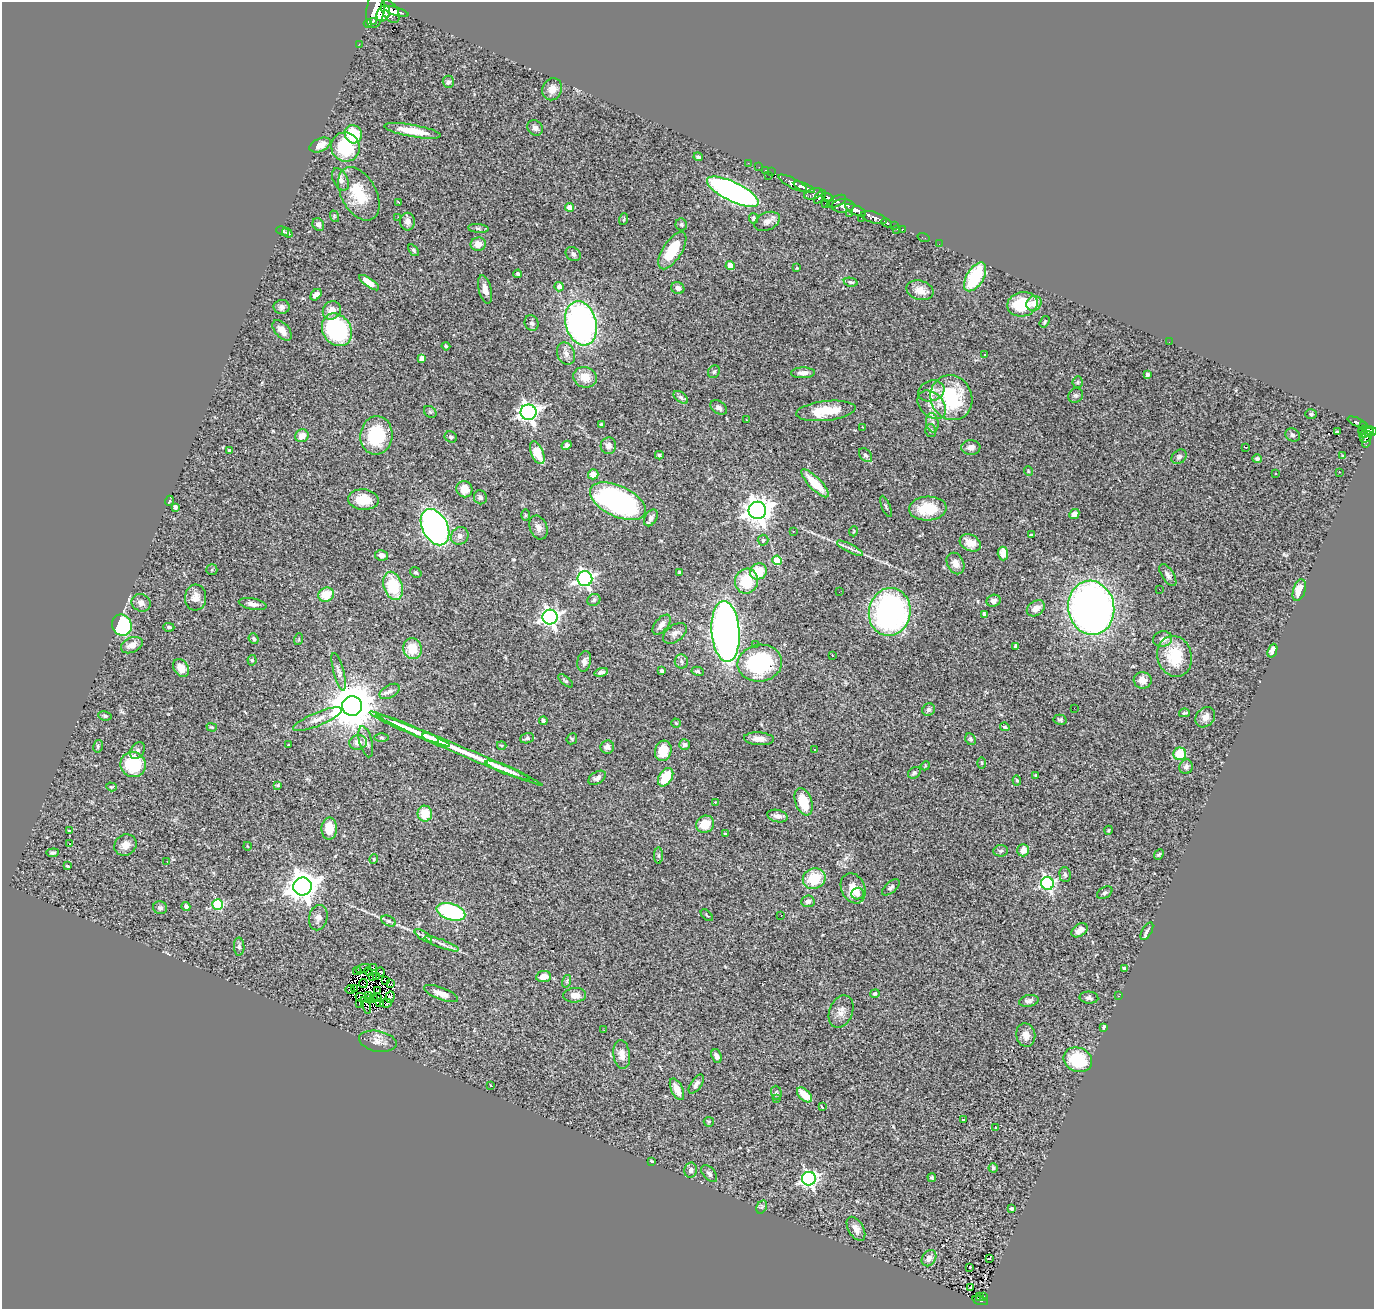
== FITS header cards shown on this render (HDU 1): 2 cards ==
NAXIS1  =                 1372
NAXIS2  =                 1307

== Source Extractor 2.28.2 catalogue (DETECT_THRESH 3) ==
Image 1372 x 1307 px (HDU 1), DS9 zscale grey, 1 PNG px = 1 image px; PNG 1376 x 1311 px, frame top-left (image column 1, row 1307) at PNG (2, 2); each listed source drawn as its Kron ellipse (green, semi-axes under 4 px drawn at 4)
Background 0.724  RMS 0.046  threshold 0.138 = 3 sigma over >= 5 px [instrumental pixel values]
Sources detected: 365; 9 with non-positive FLUX_AUTO (blend fragments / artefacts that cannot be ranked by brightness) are neither listed nor drawn; the other 356 listed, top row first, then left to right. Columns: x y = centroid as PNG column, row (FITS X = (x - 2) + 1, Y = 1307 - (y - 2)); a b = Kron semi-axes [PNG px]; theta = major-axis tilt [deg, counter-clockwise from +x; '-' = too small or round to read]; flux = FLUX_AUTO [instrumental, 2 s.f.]
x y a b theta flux
375 9 19 9 81 2000
390 12 12 7 -59 1400
396 12 12 4 -17 670
383 14 8 6 61 830
373 21 4 3 - 110
368 24 4 3 - 110
359 44 2 2 - 11
448 82 6 6 - 6.9
552 89 11 9 66 28
535 128 8 7 - 14
412 131 29 6 -10 73
353 134 9 8 - 120
320 145 11 6 24 33
345 147 15 14 - 160
698 157 4 3 - 6.1
748 163 2 2 - 9.7
759 167 2 2 - 8.6
765 170 3 2 - 27
771 172 2 2 - 8
769 175 3 2 - 11
340 179 12 7 -62 17
793 183 16 5 -27 730
804 187 11 4 -23 810
733 192 28 9 -26 1100
359 194 29 17 -61 120
814 194 10 5 14 200
820 197 8 3 52 280
828 197 6 4 -15 350
836 201 10 5 26 230
399 202 4 2 - 3.5
825 203 3 2 - 2.6
843 206 11 6 2 480
570 207 4 4 - 22
856 210 11 4 -24 1100
849 214 2 2 - 1.7
334 216 6 3 -72 3.9
398 217 2 2 - 8.4
754 218 5 4 - 8
861 218 3 2 - 38
874 218 13 5 -18 570
624 219 6 3 72 4.1
767 221 13 8 24 19
408 222 9 7 -90 17
886 223 6 4 -28 170
681 224 6 6 - 6.8
318 225 7 5 -61 10
894 225 3 3 - 30
478 228 10 4 -5 6.7
897 229 3 2 - 7.7
903 229 4 3 - 66
283 231 6 4 -21 6.7
287 233 6 4 -38 4.9
923 238 6 2 -18 6.2
478 244 7 6 - 32
939 244 2 2 - 5.8
414 250 7 4 -54 5.5
672 251 21 9 57 110
573 254 8 6 -34 10
730 265 4 4 - 61
797 268 3 3 - 2.7
518 274 4 4 - 5.8
975 277 16 8 58 190
851 282 7 4 -12 5.6
369 283 12 4 -36 40
559 287 5 4 - 16
678 288 7 6 - 13
485 289 14 6 -77 24
920 290 14 9 -17 33
316 295 6 4 49 15
1034 303 8 7 - 28
1022 304 15 12 11 130
281 307 8 7 - 11
332 310 10 8 49 26
1045 322 6 4 58 4.4
532 323 8 6 -69 10
581 323 22 15 -75 1000
282 330 12 7 -48 28
337 330 17 14 -56 410
1169 342 2 2 - 1.5
446 346 4 3 - 4.3
566 354 11 8 -67 18
985 354 3 2 - 15
422 358 4 4 - 23
714 372 6 5 - 6.1
803 373 12 5 1 17
1147 374 3 3 - 12
585 377 12 10 -16 46
1078 382 5 5 - 4.8
931 391 13 10 17 34
1076 395 8 7 - 7.8
681 397 8 5 -37 7.1
951 398 23 20 -66 230
932 405 16 11 -44 37
719 408 9 6 -33 11
826 411 30 10 6 92
430 412 7 5 -44 5.6
528 412 8 7 - 1400
1311 414 6 5 - 4.3
746 420 3 2 - 3.8
1357 422 10 3 -24 97
932 423 10 6 -81 14
601 425 4 3 - 4.7
1363 426 4 3 - 150
863 427 3 2 - 3
931 430 6 5 - 6.2
1363 430 5 3 - 63
1370 431 7 4 -18 220
1337 432 4 3 - 18
1366 433 7 2 19 170
376 435 19 16 85 160
1293 435 7 6 - 8.1
302 436 7 6 - 28
451 437 6 5 - 7.1
1366 437 7 4 40 160
1366 442 6 4 77 50
567 445 5 4 - 14
608 446 8 8 - 15
971 447 9 7 0 16
1246 447 3 2 - 4.6
229 451 3 3 - 3.9
537 453 12 6 -67 58
659 455 4 3 - 4.5
865 455 8 5 -50 7
1343 456 3 3 - 3.3
1179 457 8 6 40 9.2
1257 459 5 4 - 7.8
1028 471 5 3 - 2.5
1339 472 3 2 - 2.4
1275 473 3 3 - 5.9
593 474 5 5 - 30
815 483 18 6 -46 80
464 489 8 8 - 41
480 497 7 6 - 9
363 500 15 10 -4 71
169 501 5 3 - 2.7
618 501 30 15 -25 730
886 506 11 3 -68 4.7
175 507 4 4 - 8.3
928 509 19 12 4 100
757 510 9 8 - 3400
1074 514 5 4 - 15
525 515 6 4 -89 4.1
651 518 9 6 59 11
435 527 19 12 -63 1000
538 528 12 8 -68 17
793 531 3 2 - 4.1
854 531 5 3 - 2.5
1031 535 4 2 - 3.6
460 536 9 8 - 13
763 540 5 5 - 5
970 543 11 8 -27 38
850 548 14 2 -27 8.3
1003 553 7 5 -86 32
382 555 6 5 - 16
777 560 4 4 - 120
955 563 11 8 -65 23
212 570 5 5 - 4.6
758 571 9 7 29 79
416 572 6 5 - 4.6
679 572 3 3 - 4
1168 575 12 6 -57 11
585 579 7 7 - 920
747 581 12 11 - 110
393 586 14 9 -72 130
1159 589 3 2 - 2.8
1299 590 11 6 72 48
839 592 2 2 - 1.6
326 595 8 7 - 77
196 598 13 10 85 28
594 600 7 6 - 7.1
994 601 7 6 - 12
141 603 10 8 -28 17
253 604 14 5 -10 16
1036 608 10 7 33 25
1091 608 27 23 -80 1800
890 612 24 21 80 790
984 614 3 3 - 7.3
550 617 7 7 - 1200
122 625 11 9 -62 230
662 625 12 6 50 16
169 627 5 4 - 6.9
726 631 30 14 -86 2100
675 633 13 8 37 15
254 639 5 4 - 5.4
299 639 6 3 72 3.2
1163 639 9 7 13 17
756 644 3 2 - 3.3
132 645 11 7 23 22
1016 646 4 3 - 17
413 649 11 9 -79 65
1272 651 7 4 70 19
832 655 3 2 - 2.4
1175 656 21 17 -76 120
252 660 5 4 - 4.4
584 661 10 6 79 13
681 661 7 6 - 8.5
760 663 22 18 9 350
181 668 9 7 -57 35
662 671 4 3 - 6
698 671 6 4 -10 5.8
339 672 19 5 -75 13
601 672 7 4 15 10
1143 680 9 8 - 26
565 681 9 4 -39 4.9
390 691 11 6 30 13
352 706 10 10 - 15000
1074 708 2 2 - 2.5
929 710 6 5 - 7.2
1184 713 5 4 - 4.2
105 716 7 4 -9 4.9
1205 717 11 9 49 22
317 719 26 6 23 29
1060 720 6 5 - 5.8
543 721 4 3 - 13
676 723 4 4 - 3.6
212 727 5 4 - 3.3
1005 727 5 3 - 4.5
410 729 43 4 -23 86
382 738 7 3 -1 4.5
431 738 8 4 -22 18
527 738 7 5 17 5.8
572 739 6 5 - 4.2
759 739 15 6 -4 23
970 739 6 5 - 6.2
358 742 9 7 8 22
366 742 16 6 -75 15
288 745 2 2 - 2.1
502 745 4 3 - 3
684 745 5 5 - 8.7
98 746 6 5 - 5.5
607 747 7 6 - 11
459 750 90 4 -23 170
815 750 3 3 - 6
137 751 9 6 57 9.7
663 751 10 8 75 68
1180 754 6 6 - 73
982 763 5 3 - 3
133 764 13 12 - 160
925 766 5 3 - 3.2
1186 767 7 6 - 11
508 770 24 4 -21 28
914 773 7 5 35 5.6
1035 775 3 2 - 2.5
666 777 10 6 58 97
597 778 10 6 32 12
1017 780 5 4 - 4.9
278 785 4 3 - 3.3
111 787 5 4 - 3.7
715 802 2 2 - 1.6
804 802 14 8 -70 78
425 814 8 7 - 59
777 816 10 6 -13 14
705 824 9 8 - 61
329 829 11 7 89 39
1109 830 4 3 - 2.6
69 831 3 2 - 2.6
725 834 3 3 - 3.2
69 844 3 3 - 30
125 845 11 10 - 26
247 846 4 2 - 2
1023 850 6 5 - 28
1001 851 7 5 4 6.3
53 853 6 4 5 6.9
1159 855 6 4 47 4.6
658 856 8 4 -89 5.7
374 859 5 3 - 2.7
167 861 2 2 - 2.7
67 866 3 2 - 4.1
1065 874 7 5 -85 7.1
814 879 11 10 - 95
1047 883 6 6 - 630
302 886 9 9 - 4500
891 887 10 5 42 7.9
853 888 15 12 -66 46
1105 893 8 5 30 7.4
857 894 6 5 - 8.4
808 901 7 6 - 11
218 904 5 5 - 250
186 906 4 4 - 7.8
160 908 7 6 - 7.8
451 912 15 8 -18 350
707 915 7 3 -45 2.8
781 915 3 2 - 3.4
318 918 13 9 77 17
388 921 7 5 -26 6.5
1080 930 9 6 35 20
1147 931 10 4 60 7.7
423 936 10 2 -35 5.8
442 944 18 4 -21 13
239 947 9 5 -89 7.4
374 967 4 2 - 3.9
1124 968 4 3 - 4.9
363 969 7 3 21 5.1
357 971 4 2 - 3.1
368 971 4 2 - 3.9
380 972 5 3 - 8.9
372 976 3 2 - 5.4
376 977 3 3 - 2.2
544 977 7 5 7 34
385 981 4 2 - 2.4
567 981 6 4 73 5.3
363 983 4 2 - 6.4
391 984 3 2 - 6.1
354 988 2 2 - 2.1
350 990 5 2 - 0.19
377 991 2 2 - 3.7
441 993 18 6 -20 24
875 994 5 4 - 5.4
575 995 11 7 5 25
369 996 2 2 - 1.7
1119 996 3 2 - 3
361 997 6 2 -21 6.7
377 997 2 2 - 2.2
390 997 6 4 72 22
373 998 4 2 - 0.76
1089 998 9 6 -3 8.2
369 999 3 2 - 2.4
1029 1001 10 5 12 9.8
380 1002 4 2 - 0.9
386 1003 6 3 7 1.1
359 1004 2 2 - 3.8
366 1005 8 4 -70 3.6
841 1011 17 11 67 27
1104 1027 4 3 - 4.8
604 1030 2 2 - 2.1
1026 1035 12 9 -80 25
378 1041 19 10 -11 26
622 1055 14 8 -83 24
717 1056 7 5 -68 12
1078 1060 15 12 -22 140
696 1084 11 5 56 12
490 1085 3 3 - 3.8
677 1089 12 5 -65 36
776 1093 7 5 -87 5.2
804 1095 9 5 -43 52
777 1099 4 4 - 3.4
822 1107 4 3 - 4.5
963 1120 4 3 - 13
709 1122 5 5 - 3.9
996 1128 3 3 - 3
652 1161 3 2 - 3.4
993 1168 4 4 - 4.5
691 1170 7 6 - 10
709 1174 10 6 -49 9.5
932 1178 4 4 - 5.4
809 1179 7 6 - 830
762 1207 7 5 59 6
1011 1208 3 3 - 7.4
856 1229 13 7 -60 21
929 1258 9 6 56 19
989 1259 3 2 - 1.8
970 1268 3 3 - 41
971 1288 3 2 - 5.7
983 1296 3 2 - 27
979 1297 3 2 - 14
980 1300 8 3 -17 87
At the frame edge (FLAGS 8, measured only in part): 1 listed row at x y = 375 9
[9 non-positive-flux detections neither listed nor drawn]